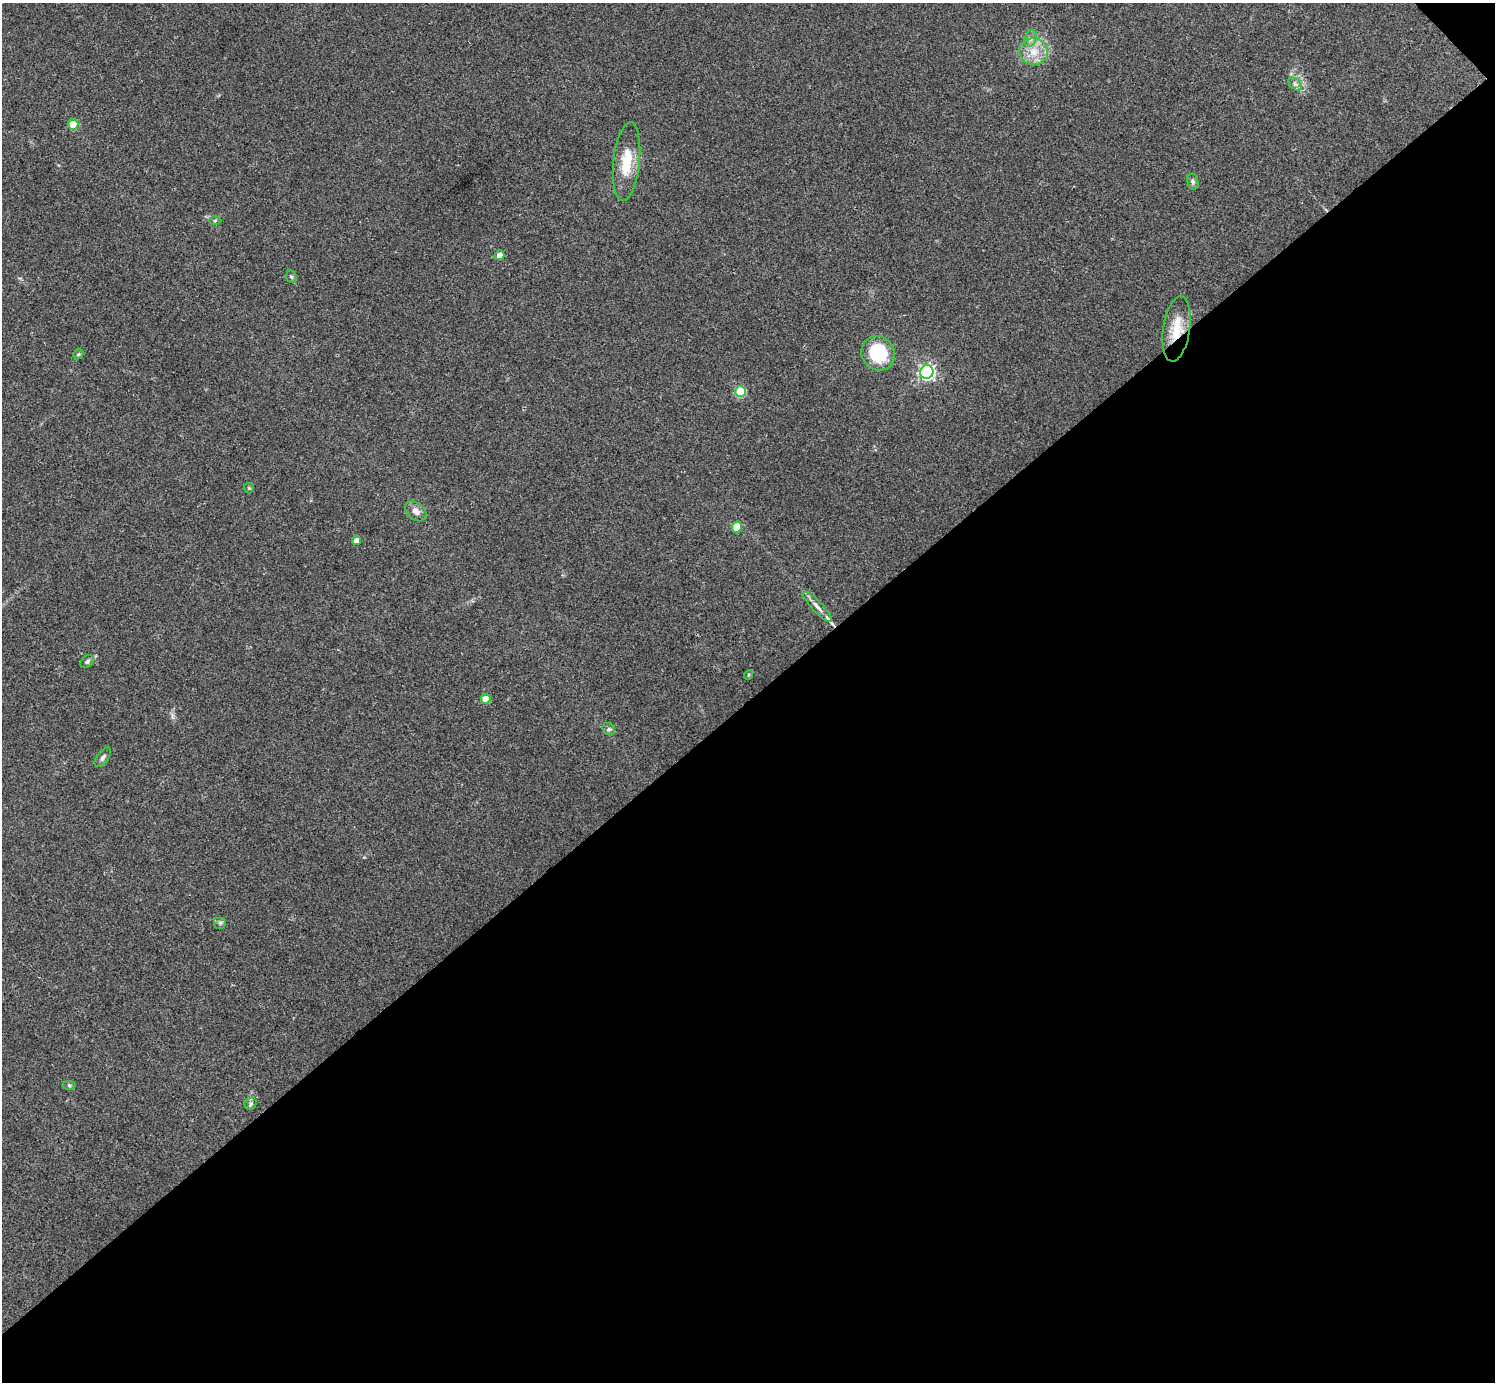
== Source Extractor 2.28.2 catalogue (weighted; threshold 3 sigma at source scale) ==
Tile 12 of 4 x 4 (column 4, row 3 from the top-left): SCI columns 4481-5973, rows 1537-2916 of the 5974 x 5972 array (HDU 1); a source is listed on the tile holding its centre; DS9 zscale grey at full resolution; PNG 1497 x 1384 px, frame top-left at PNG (2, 3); each listed source drawn as its Kron ellipse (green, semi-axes under 4 px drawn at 4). Shown black and unused: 49% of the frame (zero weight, under 2 of 3 exposures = <1% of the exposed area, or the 3 px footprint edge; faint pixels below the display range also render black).
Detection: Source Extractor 2.28.2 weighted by HDU 2 'WHT'; one run over the whole footprint, this tile lists its part. Background 0.0473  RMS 0.0066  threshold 0.0298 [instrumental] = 3 sigma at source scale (4.5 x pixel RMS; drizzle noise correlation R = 1.50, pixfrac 1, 0.05/0.05 arcsec/px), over >= 5 px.
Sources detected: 28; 1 inside a brighter listed object's ellipse — not listed separately; the other 27 listed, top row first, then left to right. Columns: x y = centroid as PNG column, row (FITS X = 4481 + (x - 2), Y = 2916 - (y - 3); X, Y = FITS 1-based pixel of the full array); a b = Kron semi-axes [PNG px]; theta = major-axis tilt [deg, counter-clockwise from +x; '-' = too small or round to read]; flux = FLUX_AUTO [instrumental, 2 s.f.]
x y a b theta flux
1031 38 8 6 72 2.2
1034 52 14 13 - 11
1295 84 8 5 -44 1.6
73 124 5 5 - 19
627 162 39 13 84 20
1193 182 8 5 -79 1.5
215 220 6 4 2 0.89
500 255 5 4 - 5.8
291 277 6 5 - 1.1
1176 329 33 13 81 17
878 353 18 16 -58 34
78 354 5 4 - 0.92
927 372 7 6 - 190
740 391 5 5 - 33
249 488 5 5 - 0.83
416 511 12 8 -42 4.3
737 527 5 5 - 13
356 541 4 4 - 6
817 607 20 5 -47 4.1
87 662 8 5 39 1.6
748 675 5 3 - 0.65
486 699 5 5 - 9.6
609 729 7 5 -45 1.4
103 757 11 5 54 1.9
220 923 6 6 - 1.4
69 1085 6 4 -2 0.97
251 1104 6 5 - 1.2
Overlapping masked pixels (flux is a lower limit): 1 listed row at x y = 1176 329